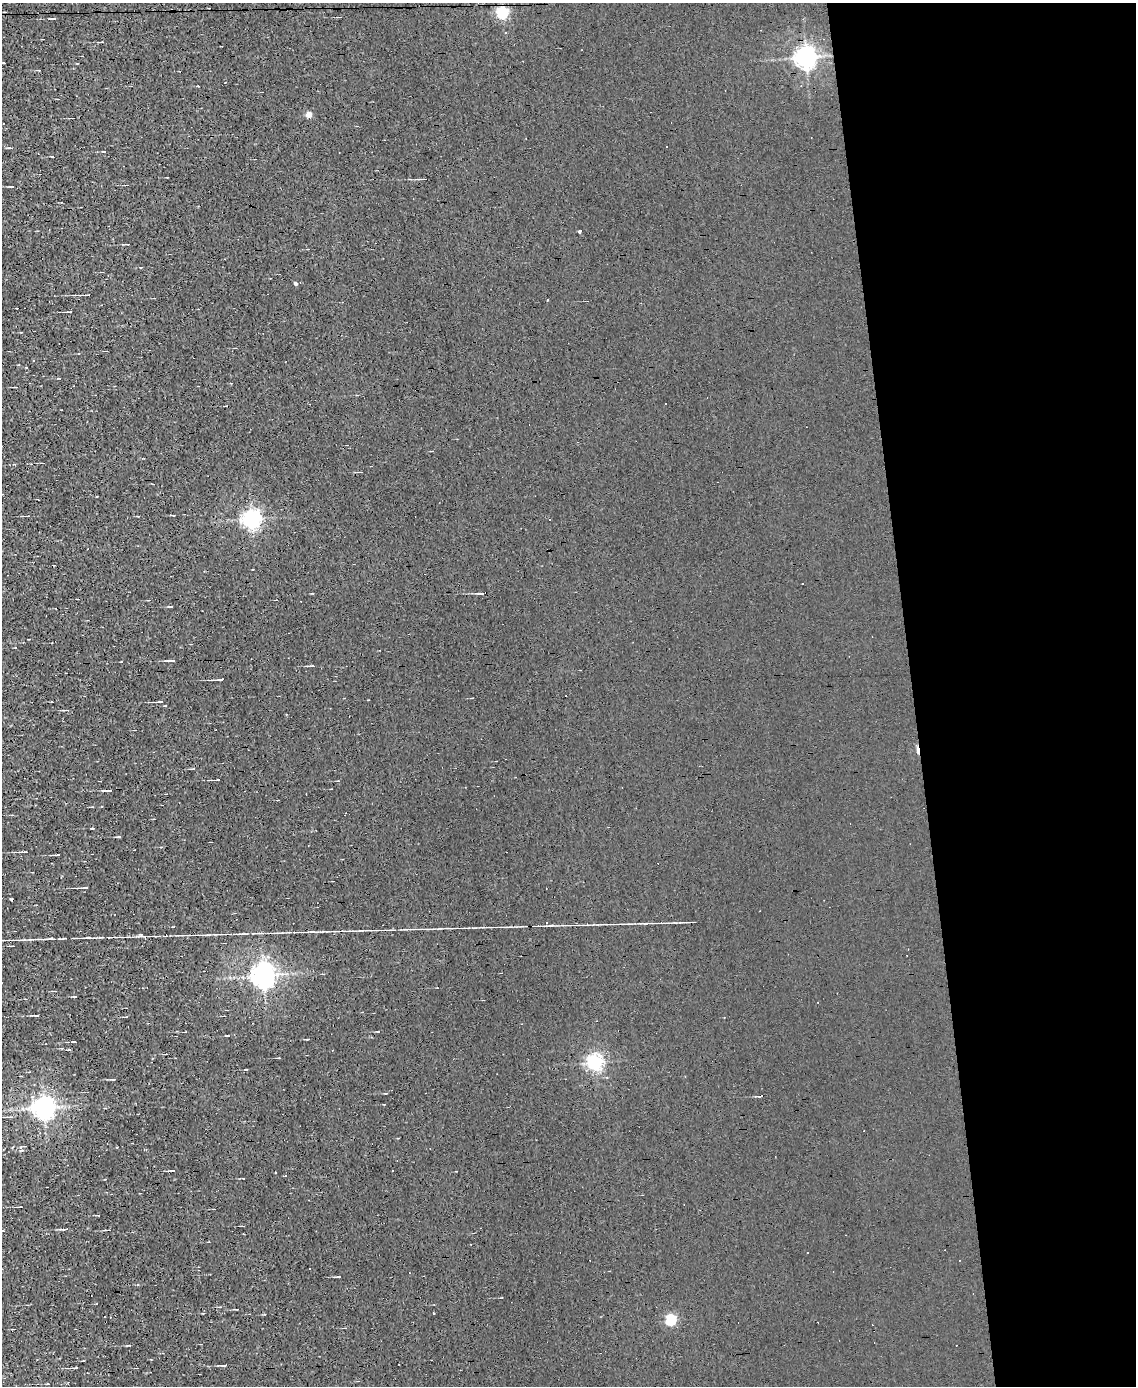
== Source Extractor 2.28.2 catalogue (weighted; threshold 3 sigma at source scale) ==
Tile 8 of 4 x 3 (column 4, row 2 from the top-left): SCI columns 3401-4534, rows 1518-2901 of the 4534 x 4526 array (HDU 1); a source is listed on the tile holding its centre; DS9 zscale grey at full resolution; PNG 1138 x 1388 px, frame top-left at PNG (2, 3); no overlay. Shown black and unused: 20% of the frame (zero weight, under 3 of 4 exposures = <1% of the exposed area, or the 3 px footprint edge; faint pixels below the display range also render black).
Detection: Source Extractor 2.28.2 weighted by HDU 2 'WHT'; one run over the whole footprint, this tile lists its part. Background 0.0026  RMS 0.011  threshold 0.0484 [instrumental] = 3 sigma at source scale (4.5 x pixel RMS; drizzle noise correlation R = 1.50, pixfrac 1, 0.05/0.05 arcsec/px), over >= 5 px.
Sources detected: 73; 20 cosmic-ray / hot-pixel residue — not listed; the other 53 listed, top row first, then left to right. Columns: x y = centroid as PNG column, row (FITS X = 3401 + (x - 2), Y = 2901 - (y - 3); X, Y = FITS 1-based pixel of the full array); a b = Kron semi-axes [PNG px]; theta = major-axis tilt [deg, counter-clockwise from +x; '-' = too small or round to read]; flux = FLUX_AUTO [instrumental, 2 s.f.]
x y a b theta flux
503 12 5 5 - 130
53 19 7 2 3 1.5
102 42 5 2 - 0.94
806 57 7 7 - 660
309 114 4 4 - 12
423 179 8 2 0 2.4
12 186 6 3 1 1.1
579 231 3 3 - 9.1
295 283 4 3 - 2.3
82 295 11 2 0 2.1
548 300 3 2 - 1.3
70 312 6 3 8 1.1
34 360 3 2 - 1.3
16 387 5 2 - 0.83
28 516 5 3 - 0.95
252 519 6 6 - 450
549 520 3 3 - 2.9
481 593 10 3 -1 1.9
171 606 5 3 - 0.82
172 661 9 3 1 2.9
312 666 6 3 6 1.3
220 680 9 2 2 2.8
160 702 8 3 0 2.4
67 710 7 3 -1 1.5
217 780 5 3 - 1.6
109 790 6 3 8 1.9
92 828 4 2 - 0.79
24 852 9 2 1 2
57 855 5 2 - 1.3
84 888 11 2 3 2.4
546 923 5 3 - 1.2
260 933 12 2 0 2.2
50 938 6 3 9 1.1
88 938 8 3 0 1.6
145 938 5 3 - 1.2
263 975 7 7 - 960
75 996 5 2 - 0.94
37 1015 5 3 - 1.4
378 1031 4 2 - 0.86
74 1042 4 2 - 1.6
595 1062 6 6 - 310
113 1079 5 2 - 1
44 1108 7 7 - 760
10 1117 7 3 -2 1.7
392 1170 2 2 - 0.62
173 1171 6 3 0 1.1
21 1207 4 2 - 0.71
63 1229 10 3 -6 1.9
339 1277 4 3 - 0.86
433 1313 3 2 - 0.89
671 1319 5 5 - 86
224 1365 6 3 5 1.5
75 1368 6 3 -2 1.8
Unlisted compact peaks at least as high as the median listed source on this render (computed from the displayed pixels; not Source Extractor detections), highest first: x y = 138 936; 20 1147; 244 933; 323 931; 52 157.